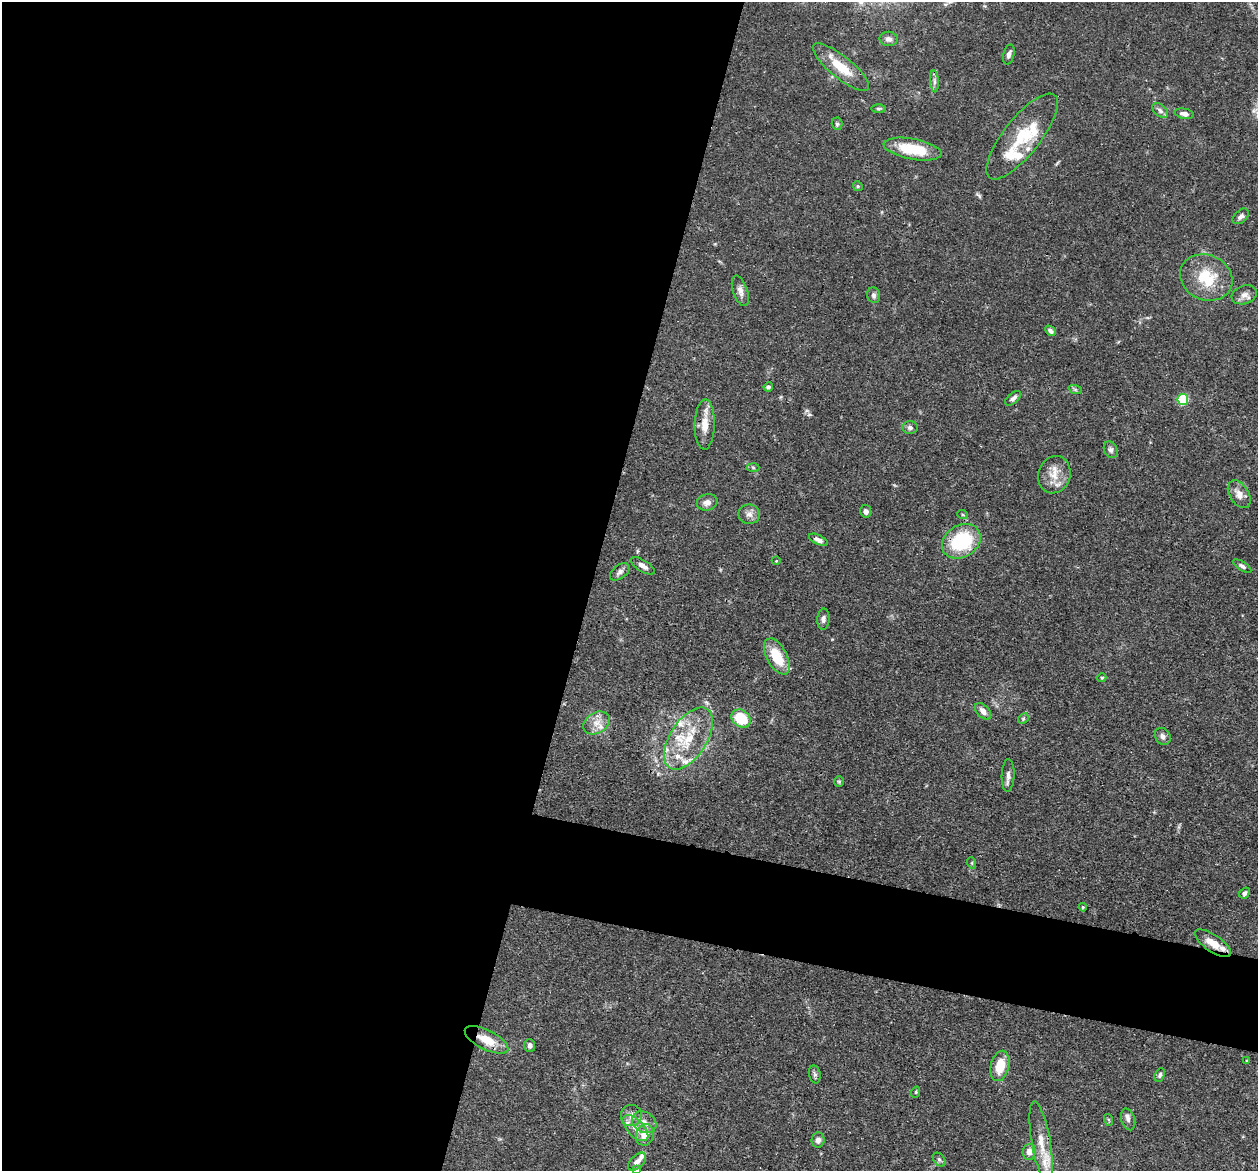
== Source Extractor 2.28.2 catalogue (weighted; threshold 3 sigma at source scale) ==
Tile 5 of 4 x 4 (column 1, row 2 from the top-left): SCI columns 36-1291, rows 2623-3791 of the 5095 x 5122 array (HDU 1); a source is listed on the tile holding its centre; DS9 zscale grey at full resolution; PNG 1260 x 1173 px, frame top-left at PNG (2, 2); each listed source drawn as its Kron ellipse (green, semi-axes under 4 px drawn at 4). Shown black and unused: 52% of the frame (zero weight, under 3 of 4 exposures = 5% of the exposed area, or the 3 px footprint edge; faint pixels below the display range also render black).
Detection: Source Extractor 2.28.2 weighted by HDU 2 'WHT'; one run over the whole footprint, this tile lists its part. Background 0.0639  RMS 0.0032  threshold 0.0146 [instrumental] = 3 sigma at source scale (4.5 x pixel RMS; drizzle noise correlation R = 1.50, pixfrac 1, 0.05/0.05 arcsec/px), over >= 5 px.
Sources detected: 82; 11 inside a brighter listed object's ellipse — not listed separately; the other 71 listed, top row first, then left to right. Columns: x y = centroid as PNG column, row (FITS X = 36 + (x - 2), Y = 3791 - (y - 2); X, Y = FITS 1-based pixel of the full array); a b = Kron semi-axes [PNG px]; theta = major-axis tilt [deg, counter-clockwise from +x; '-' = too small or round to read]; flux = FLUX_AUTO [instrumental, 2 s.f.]
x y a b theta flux
888 39 9 7 -2 1.4
1009 55 10 5 76 1.2
841 67 35 11 -39 8.6
934 81 11 4 -86 0.97
878 108 7 3 0 0.53
1160 110 9 5 -42 1.1
1184 114 9 5 -11 1.4
837 124 6 5 - 0.64
1022 136 53 18 52 15
913 149 29 10 -10 12
858 186 5 4 - 0.47
1241 216 9 6 41 1.1
1206 278 27 22 -24 13
740 291 16 7 -71 1.9
874 295 8 6 -77 1
1244 295 13 9 19 2
1050 331 6 4 -46 0.94
768 387 5 4 - 0.71
1075 389 7 4 -19 0.51
1013 398 9 5 41 1.2
1183 399 5 5 - 24
705 425 25 10 88 4.9
910 428 7 6 - 1
1111 450 9 6 -62 1.1
753 468 6 4 -3 0.53
1054 475 19 16 70 5.1
1239 494 15 9 -58 2.8
707 502 10 8 15 2.1
866 511 6 5 - 1.2
749 514 10 9 - 2
963 515 5 3 - 0.35
818 540 10 4 -26 1.4
961 541 20 16 32 23
776 561 4 3 - 0.25
643 566 13 5 -32 1.5
1242 566 10 4 -32 0.9
620 572 11 6 37 1.4
823 619 11 6 86 1.1
777 656 20 10 -62 10
1102 678 4 4 - 0.38
983 711 10 6 -46 1.8
741 718 10 8 -37 12
1023 719 6 4 46 0.49
596 723 14 10 31 3.5
1163 736 9 7 -55 1.4
689 738 35 18 57 15
1008 775 16 6 88 1.6
839 781 5 5 - 0.43
972 863 6 3 -72 0.38
1245 893 6 4 54 0.82
1083 907 4 3 - 0.33
1213 943 21 8 -34 4
487 1040 24 10 -26 6.8
530 1045 6 5 - 1
1246 1060 3 3 - 0.31
1000 1066 15 9 76 7
815 1074 9 5 -80 0.75
1160 1075 7 4 66 0.85
916 1092 6 3 71 0.35
631 1116 10 10 - 2.4
1128 1119 11 6 -72 1.4
1109 1120 6 4 -71 0.44
644 1122 13 10 -32 2.7
635 1128 16 8 -46 3.4
645 1135 11 8 76 4.9
818 1140 7 6 - 1.4
1041 1143 42 9 -80 7.8
1029 1152 8 6 85 2.1
939 1160 7 5 -50 0.77
637 1162 11 6 44 2
637 1170 4 3 - 0.31
Overlapping masked pixels (flux is a lower limit): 3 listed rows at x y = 1213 943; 487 1040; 1041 1143
Isophote crosses this tile's border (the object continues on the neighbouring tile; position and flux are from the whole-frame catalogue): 2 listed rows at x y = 1041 1143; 637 1170